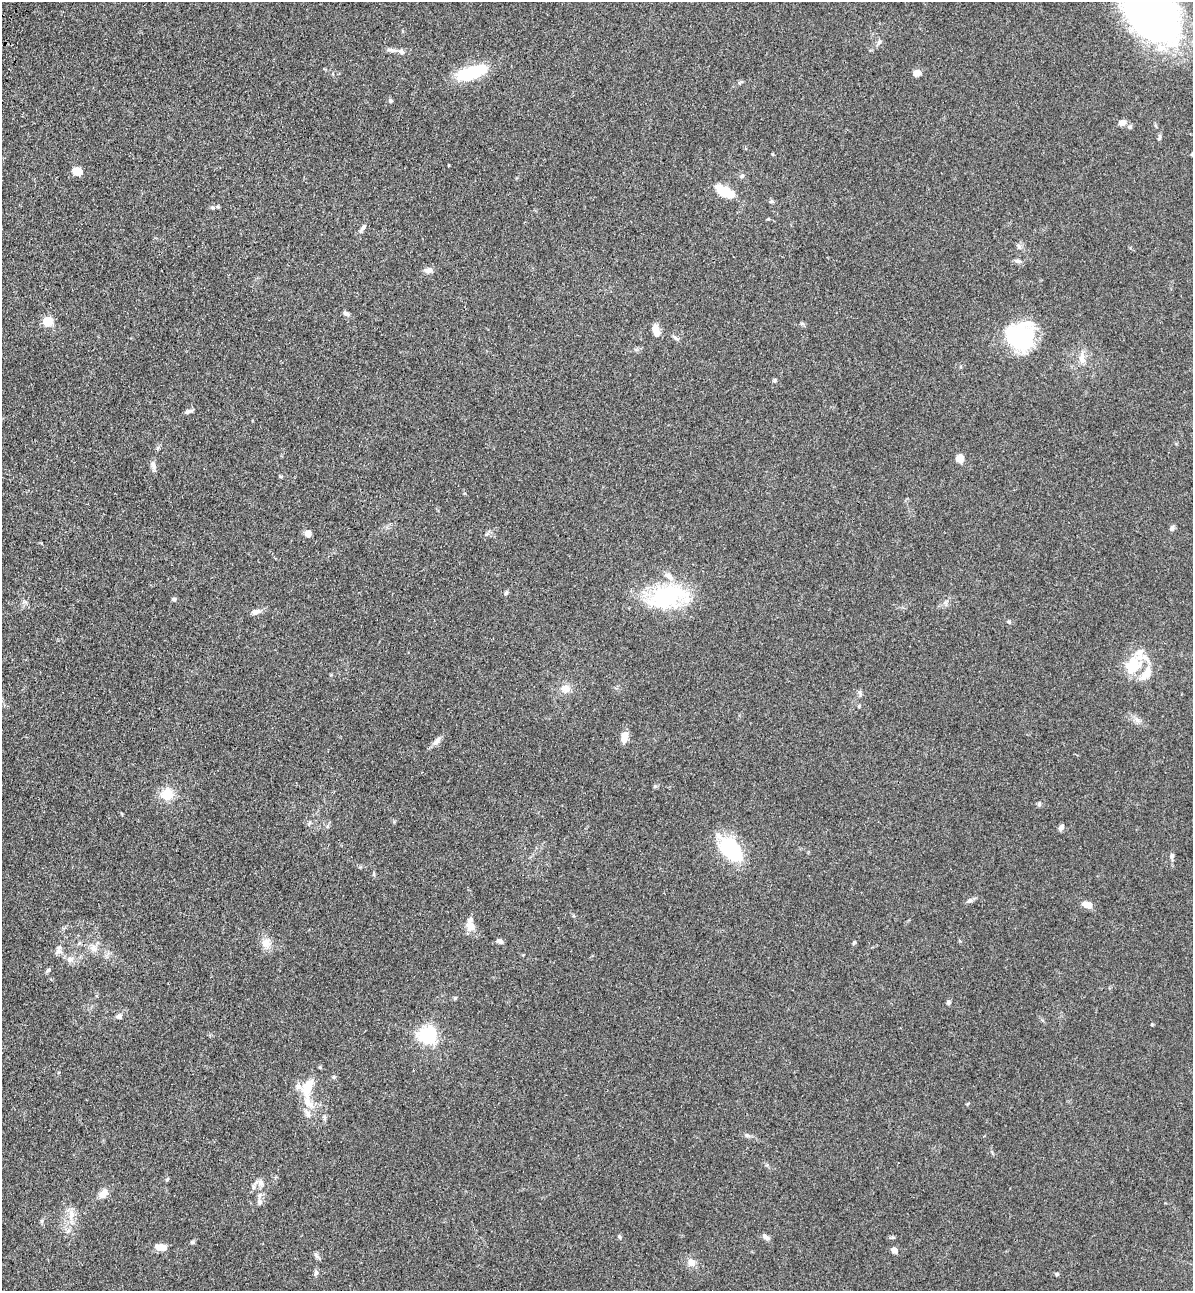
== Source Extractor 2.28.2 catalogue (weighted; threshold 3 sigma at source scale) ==
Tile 11 of 4 x 4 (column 3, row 3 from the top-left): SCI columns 2735-3925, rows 1326-2614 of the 5346 x 5227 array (HDU 1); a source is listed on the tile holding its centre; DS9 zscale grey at full resolution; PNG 1195 x 1293 px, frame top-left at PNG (2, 2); no overlay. Shown black and unused: <1% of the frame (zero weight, under 3 of 4 exposures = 6% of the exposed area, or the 3 px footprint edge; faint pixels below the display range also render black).
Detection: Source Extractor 2.28.2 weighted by HDU 2 'WHT'; one run over the whole footprint, this tile lists its part. Background 0.0962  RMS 0.0061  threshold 0.0274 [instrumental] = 3 sigma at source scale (4.5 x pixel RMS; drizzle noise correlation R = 1.50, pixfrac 1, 0.05/0.05 arcsec/px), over >= 5 px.
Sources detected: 89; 1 inside a brighter object's white glare — not listed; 8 inside a brighter listed object's ellipse — not listed separately; the other 80 listed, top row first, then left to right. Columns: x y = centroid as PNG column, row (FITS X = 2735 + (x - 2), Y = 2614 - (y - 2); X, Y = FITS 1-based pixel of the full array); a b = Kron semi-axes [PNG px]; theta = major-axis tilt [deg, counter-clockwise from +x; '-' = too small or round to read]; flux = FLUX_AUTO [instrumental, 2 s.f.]
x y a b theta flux
1150 10 67 40 -54 360
879 42 6 5 - 1.2
389 49 9 4 8 1.7
401 51 8 6 -46 2
471 73 28 11 17 39
917 73 8 6 26 4
390 101 6 5 - 0.96
1122 122 8 7 - 3.4
1160 136 9 4 -90 1.1
77 171 11 8 -4 4.9
742 176 6 5 - 1.4
722 191 15 10 -18 14
771 202 6 4 19 0.78
363 228 12 5 55 2.2
1019 246 6 5 - 1.4
1017 261 10 5 -6 1.7
428 270 11 7 3 2.6
346 313 10 5 -29 1.5
47 321 6 5 - 32
656 330 14 7 -78 6
1020 336 31 28 -12 53
675 338 11 4 -44 1.4
1082 358 15 8 -85 4.5
189 411 12 5 19 1.7
960 458 8 7 - 5.7
153 465 11 7 -70 2.5
280 476 6 3 -19 0.61
1172 528 7 5 48 1.5
308 533 7 6 - 3.7
506 593 5 5 - 0.96
667 596 41 23 12 61
174 599 6 5 - 1
256 612 12 7 15 2.9
1009 622 6 5 - 0.99
1133 665 30 16 35 21
565 688 11 10 - 5.2
860 693 9 3 -77 1.1
859 706 5 4 - 0.66
1137 720 7 7 - 2.1
624 737 12 7 78 5.9
437 741 13 6 50 2.8
655 786 6 4 18 0.74
167 794 13 12 - 11
1039 804 6 4 49 0.98
1061 828 8 5 55 2.1
731 849 32 16 -51 39
1172 856 9 5 90 1.4
970 900 8 5 28 1.6
1087 905 10 6 -15 5.6
471 926 13 11 64 4.9
500 941 8 6 -23 1.7
79 943 6 5 - 0.96
266 943 16 12 -63 5.6
854 943 5 4 - 0.74
93 948 12 8 -77 3.7
59 949 14 7 83 2.7
70 959 9 8 - 3.2
48 970 7 5 28 1.1
455 998 5 5 - 0.69
949 1002 7 5 16 0.98
119 1016 7 7 - 1.8
427 1035 7 6 - 160
320 1067 4 4 - 0.62
334 1077 5 5 - 0.84
308 1103 36 11 -70 14
167 1179 6 5 - 0.75
261 1183 11 8 -67 2.9
103 1194 11 8 47 5
259 1202 7 4 90 1.3
71 1214 12 9 -74 4.8
42 1221 6 4 -72 0.79
68 1231 8 5 45 1.5
619 1237 6 4 -60 0.78
765 1237 10 6 -36 2.2
192 1242 6 5 - 0.89
159 1247 9 8 - 5
894 1250 8 6 -46 2.6
691 1263 10 9 - 4.2
316 1273 7 5 68 1.3
1057 1274 6 4 -14 0.95
Isophote crosses this tile's border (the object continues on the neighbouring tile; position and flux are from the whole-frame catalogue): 1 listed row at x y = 1150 10
Unlisted compact peaks at least as high as the median listed source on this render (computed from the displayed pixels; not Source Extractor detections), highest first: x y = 1152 1024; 775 380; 213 208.